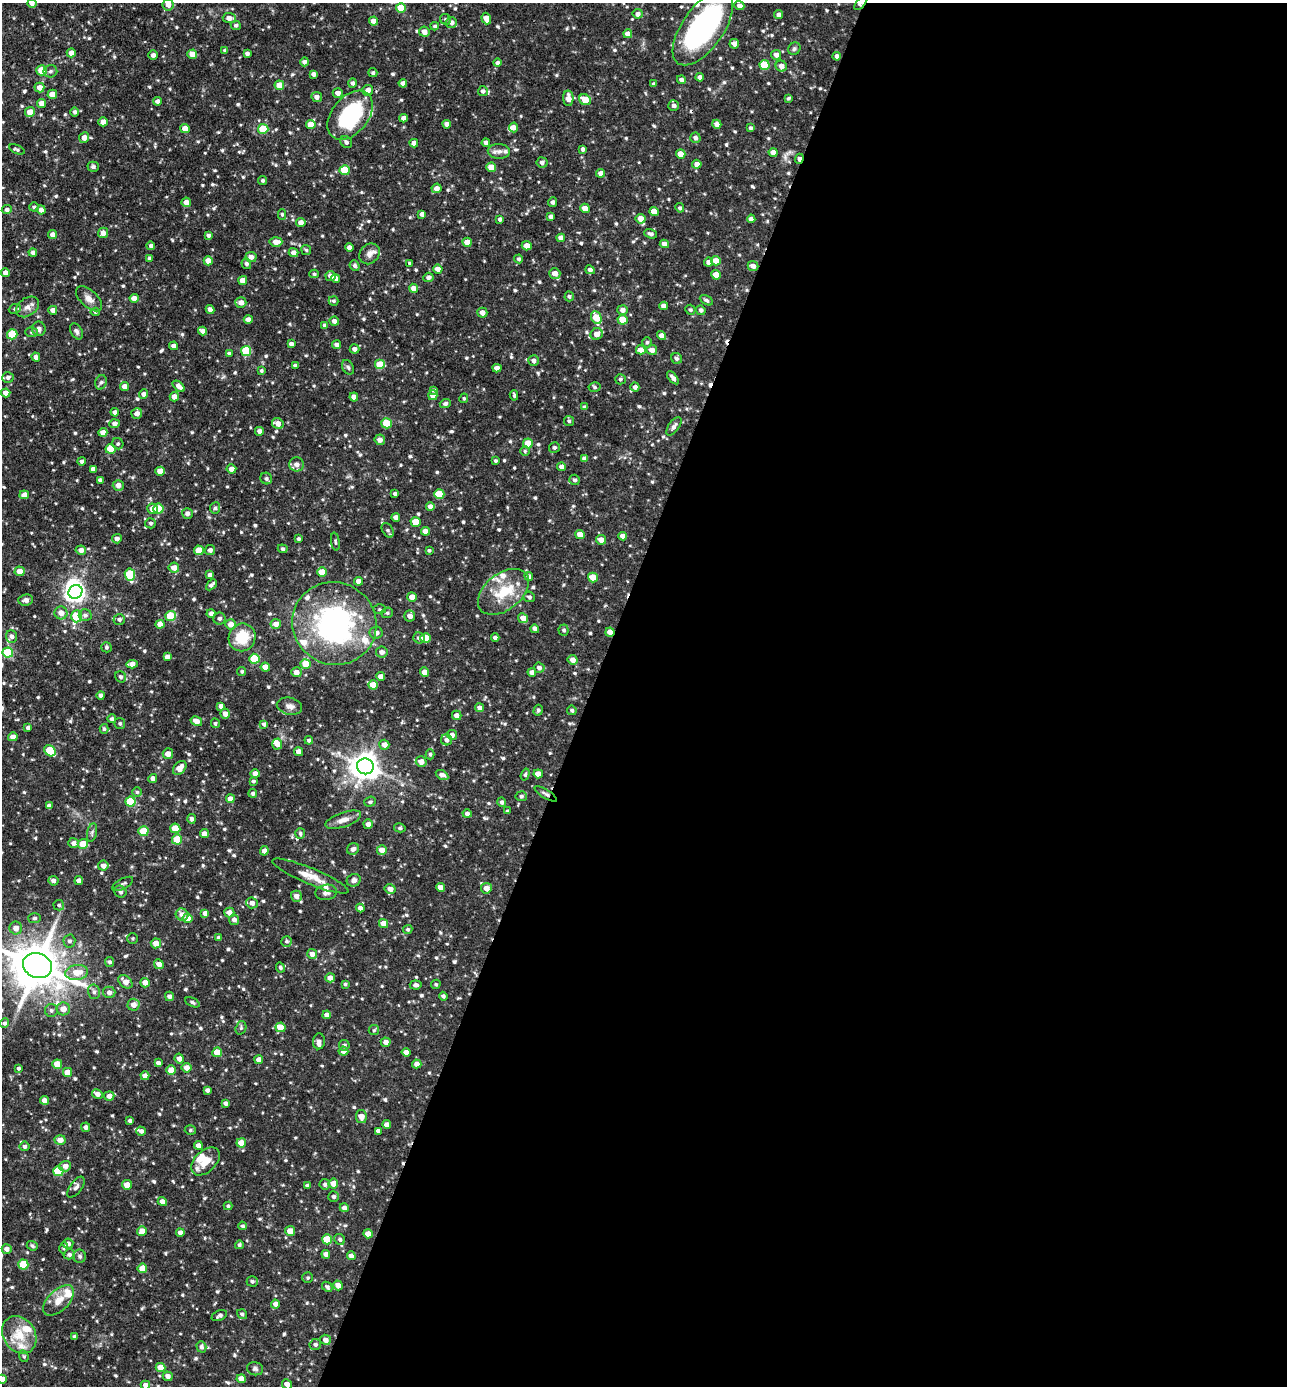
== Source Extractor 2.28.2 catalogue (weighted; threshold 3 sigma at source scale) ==
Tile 12 of 4 x 4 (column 4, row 3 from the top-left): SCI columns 4130-5414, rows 1385-2768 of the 5555 x 5535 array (HDU 1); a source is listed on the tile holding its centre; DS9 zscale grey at full resolution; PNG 1289 x 1388 px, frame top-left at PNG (2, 3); each listed source drawn as its Kron ellipse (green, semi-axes under 4 px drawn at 4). Shown black and unused: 54% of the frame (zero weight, under 3 of 4 exposures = <1% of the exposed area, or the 3 px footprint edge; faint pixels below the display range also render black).
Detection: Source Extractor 2.28.2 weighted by HDU 2 'WHT'; one run over the whole footprint, this tile lists its part. Background 0.0918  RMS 0.0046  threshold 0.0206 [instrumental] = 3 sigma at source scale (4.5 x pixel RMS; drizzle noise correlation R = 1.50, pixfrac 1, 0.05/0.05 arcsec/px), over >= 5 px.
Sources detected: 773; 5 inside a brighter object's white glare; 4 cosmic-ray / hot-pixel residue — neither listed nor drawn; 17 inside a brighter listed object's ellipse — not listed separately; of the other 747, all 500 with FLUX_AUTO >= 0.733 (the completeness limit of this list) listed and drawn (247 fainter detections not listed), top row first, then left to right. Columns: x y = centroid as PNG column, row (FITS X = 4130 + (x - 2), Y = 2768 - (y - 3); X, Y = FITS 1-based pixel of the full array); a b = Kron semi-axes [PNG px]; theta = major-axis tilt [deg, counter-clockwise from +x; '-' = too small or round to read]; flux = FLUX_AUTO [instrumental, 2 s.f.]
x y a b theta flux
32 3 5 4 - 1.2
861 3 9 4 51 1.5
168 5 6 5 - 2.5
739 6 5 4 - 2.3
401 8 5 5 - 12
638 14 5 5 - 1.9
779 15 4 4 - 2
229 18 6 5 - 2.7
486 18 6 4 -70 4
445 19 6 5 - 0.92
373 21 4 4 - 3.2
451 22 5 5 - 2.1
236 25 5 5 - 1.1
435 26 4 4 - 0.91
703 28 43 20 55 92
424 32 5 5 - 2.9
628 34 4 4 - 2.8
734 44 5 5 - 2.7
794 49 6 5 - 1
225 51 4 4 - 1.1
71 53 4 4 - 2.8
247 53 4 3 - 1.3
192 54 5 4 - 4.7
153 55 4 4 - 1.6
776 55 5 5 - 2.5
837 56 4 4 - 1.9
304 62 4 4 - 1.5
497 63 4 4 - 1.2
764 65 5 5 - 15
781 66 6 5 - 3.1
42 70 5 5 - 12
50 71 7 6 - 1.2
373 73 4 4 - 0.97
313 74 4 4 - 1.7
700 77 4 4 - 2.2
681 80 4 4 - 1.5
352 83 5 4 - 1.2
403 83 4 4 - 2.4
653 84 4 3 - 0.8
279 85 5 5 - 5.7
39 88 5 5 - 3.3
368 90 5 5 - 2.6
483 91 5 5 - 1.4
338 93 5 4 - 2.4
52 94 5 4 - 5.5
317 97 5 5 - 2.1
568 98 8 5 -89 3.9
789 98 4 3 - 0.75
585 100 6 5 - 6.8
157 101 4 4 - 1.6
42 103 4 4 - 3.3
674 105 5 5 - 1.6
30 112 5 4 - 5.4
75 112 5 4 - 1.1
350 115 28 18 51 41
404 118 4 4 - 2.7
103 122 4 4 - 3.5
447 124 4 4 - 2.2
717 124 5 4 - 3
311 125 5 4 - 7.1
513 127 5 4 - 2.7
750 128 4 3 - 0.95
185 129 5 4 - 3.9
263 129 5 5 - 17
84 137 5 5 - 2.8
695 138 5 5 - 1.5
346 142 6 5 - 1.3
414 143 4 4 - 3
486 143 4 4 - 2.2
17 149 8 4 -24 0.98
583 149 4 3 - 1.1
499 151 11 7 -4 2.4
773 152 4 4 - 3.5
681 154 5 4 - 5.2
799 159 5 3 - 2.5
542 162 5 5 - 1.7
697 164 5 4 - 2.6
93 167 6 5 - 1.3
491 167 5 4 - 5.8
345 170 5 5 - 14
601 173 4 4 - 2.4
263 180 4 4 - 0.9
436 188 5 5 - 2.5
186 202 5 5 - 3.7
552 202 5 4 - 1.3
34 207 5 4 - 0.83
585 208 5 4 - 3.5
680 208 5 4 - 0.87
7 210 5 4 - 1.4
41 210 4 4 - 2.5
654 212 4 4 - 5.2
282 214 5 4 - 0.82
422 214 4 4 - 2.3
551 217 4 4 - 2
500 219 3 3 - 1
640 219 5 5 - 4.1
751 219 4 4 - 2.3
301 222 5 4 - 2.5
103 233 5 4 - 2.8
650 234 6 4 -20 1.4
53 235 4 4 - 2.8
209 235 4 4 - 1
561 238 4 4 - 3.2
276 242 6 5 - 3.7
467 242 5 4 - 6.4
664 244 4 4 - 2.7
151 246 4 4 - 1.7
527 246 5 4 - 3.3
349 247 4 4 - 2.4
306 250 5 5 - 0.77
293 252 5 4 - 2.4
33 253 4 4 - 1.9
370 254 11 9 49 2.9
251 257 5 5 - 2.4
149 258 4 4 - 0.89
519 259 4 4 - 0.93
208 261 4 4 - 4.2
716 261 5 4 - 4.8
709 262 4 4 - 2.3
410 263 3 3 - 0.8
246 264 5 4 - 1.2
355 266 5 5 - 0.91
753 266 5 5 - 2.5
438 269 5 4 - 2.8
590 270 5 4 - 1.5
5 273 4 4 - 3.1
555 273 5 5 - 3.5
314 274 4 4 - 0.8
716 275 5 4 - 6.4
330 276 5 5 - 2.5
428 277 5 4 - 1.6
336 278 4 4 - 2.2
243 280 4 4 - 3.2
414 288 4 4 - 3
569 296 5 4 - 0.92
134 298 4 4 - 4.3
89 299 16 8 -43 3.1
706 300 7 4 -29 1
334 301 5 4 - 0.85
241 302 5 5 - 2.7
664 306 4 4 - 2.6
27 307 12 9 36 2.8
15 309 6 5 - 0.78
210 309 4 4 - 2.6
53 310 4 4 - 2.4
622 310 5 5 - 2.5
690 310 5 4 - 0.89
701 310 5 4 - 1.4
95 312 4 4 - 0.77
482 313 5 5 - 2.7
596 318 7 5 -66 10
248 319 4 4 - 2.6
622 320 5 4 - 7.8
334 321 5 4 - 2
325 325 4 4 - 1.5
39 329 7 6 - 1.5
76 331 9 5 -61 1.4
202 331 4 4 - 1.9
31 332 6 5 - 0.89
12 334 5 5 - 16
597 334 6 5 - 3.3
662 336 4 4 - 2.9
647 342 5 4 - 0.77
291 344 4 4 - 1.8
337 345 4 4 - 1.5
174 346 4 4 - 1.8
355 349 5 4 - 1.7
641 350 5 4 - 3.1
652 350 5 5 - 2.8
246 351 5 5 - 25
229 353 4 3 - 0.91
36 357 4 4 - 2
677 359 6 5 - 1.1
533 361 5 5 - 1.6
295 365 4 3 - 0.92
380 365 5 5 - 14
348 367 8 5 -58 1.1
497 368 4 4 - 2.5
261 371 4 4 - 0.8
8 377 6 5 - 1.6
673 378 8 4 -48 2.1
620 379 5 5 - 0.86
101 382 7 5 71 1.1
125 386 4 4 - 3
179 386 7 4 -40 2.6
595 387 6 4 -5 0.88
635 387 4 4 - 1.6
433 390 4 3 - 0.86
6 393 4 4 - 2.7
144 394 5 4 - 1.8
433 395 5 4 - 3.3
514 395 5 3 - 0.88
174 397 5 4 - 3.1
354 397 4 4 - 3.3
464 398 5 4 - 0.76
445 404 5 4 - 1
584 407 4 4 - 0.89
115 412 4 4 - 1.8
137 414 5 5 - 2.4
569 421 5 5 - 0.92
278 423 6 5 - 3
386 423 5 5 - 12
114 424 5 4 - 1.7
674 426 11 5 55 2
259 431 4 4 - 1.7
103 432 4 4 - 3.1
380 440 5 5 - 2.3
528 443 5 5 - 9.7
118 444 6 5 - 0.91
554 447 5 5 - 1.1
110 449 5 5 - 8.7
525 451 5 5 - 0.74
584 458 4 4 - 1.8
82 461 4 4 - 1.4
496 461 4 4 - 0.78
297 464 7 7 - 2.7
562 467 4 4 - 2.1
93 469 4 4 - 2.2
231 469 5 4 - 2.8
160 471 4 4 - 4.4
266 479 6 5 - 1.2
100 480 4 4 - 1.8
575 480 5 5 - 1.1
118 485 5 5 - 2.6
395 494 3 3 - 0.94
439 494 5 5 - 12
24 495 5 4 - 3.3
430 507 4 4 - 3
215 508 6 5 - 0.86
152 509 5 5 - 3.5
158 509 5 5 - 11
187 513 5 5 - 1.6
396 517 4 4 - 2.4
416 522 5 5 - 8.3
151 523 5 5 - 1
388 530 8 5 -58 1
425 531 4 4 - 3.3
580 534 5 4 - 5.2
623 536 4 4 - 2.8
117 539 5 4 - 1.9
298 539 3 3 - 0.98
601 540 5 4 - 3.4
335 542 9 4 -81 0.73
283 549 5 4 - 1.1
81 550 5 4 - 2.5
199 550 5 5 - 7.6
210 550 5 5 - 1.5
429 550 4 3 - 0.92
174 568 5 5 - 3.4
19 571 5 5 - 3.6
322 572 5 4 - 6
130 574 6 5 - 20
210 575 4 4 - 2.3
529 576 4 4 - 1.6
593 577 5 4 - 7.7
358 581 4 4 - 2.8
211 585 6 4 43 1.4
75 592 7 6 - 230
503 592 29 18 38 15
412 597 5 4 - 4.4
529 597 5 5 - 1.1
26 600 7 5 6 1.5
379 609 6 5 - 0.73
61 613 6 6 - 3.6
211 613 4 4 - 1.6
387 613 6 5 - 1
85 615 6 6 - 1.5
77 616 6 5 - 22
171 616 5 5 - 16
410 616 5 5 - 2.9
219 618 6 6 - 1.4
523 618 5 4 - 3.9
119 619 6 5 - 1.1
334 623 42 41 - 99
160 624 4 4 - 3.4
231 624 5 5 - 3.4
276 624 5 5 - 3.2
535 629 4 4 - 2.1
564 630 5 5 - 1
610 632 4 4 - 4
376 633 6 6 - 2.2
11 637 6 5 - 1.5
242 637 14 13 - 14
419 638 6 5 - 1.2
426 638 5 5 - 8.1
495 638 4 4 - 1.6
106 647 5 5 - 0.86
8 652 5 5 - 21
382 652 6 5 - 2.2
167 657 4 4 - 2.3
254 659 5 5 - 19
573 660 5 4 - 3
132 664 6 4 5 3.2
306 664 5 5 - 9.2
265 667 4 4 - 3.9
539 668 5 5 - 1.7
242 671 4 4 - 0.76
296 672 5 5 - 2.8
425 672 4 4 - 4
532 672 4 4 - 2.6
381 676 4 4 - 2.9
121 677 6 5 - 1.1
373 685 5 4 - 6.1
101 695 4 4 - 1.7
221 706 4 4 - 2.2
289 706 13 8 -13 2.6
480 708 4 4 - 2.6
538 710 5 4 - 0.97
572 710 5 4 - 0.96
225 714 5 4 - 2.9
457 715 5 4 - 2.8
112 719 4 4 - 1.2
196 721 6 4 -30 3.1
120 723 5 5 - 0.92
215 723 5 4 - 0.78
264 724 4 4 - 1
28 728 4 4 - 1.4
104 729 5 4 - 0.87
452 735 5 4 - 1.9
13 737 5 4 - 2.8
309 740 4 4 - 0.97
446 740 5 5 - 1.6
277 744 5 5 - 3.5
384 745 5 5 - 2.8
50 751 6 5 - 16
299 752 4 4 - 3.6
168 754 5 5 - 3.1
430 754 5 4 - 0.86
421 762 5 5 - 3.5
365 766 8 8 - 570
180 768 8 5 49 4.3
255 774 4 4 - 2.9
538 774 5 4 - 4.4
442 775 7 4 -31 2.3
525 775 6 4 73 0.83
153 778 4 4 - 2.4
253 781 3 3 - 0.83
137 792 5 5 - 0.77
253 793 4 4 - 1.1
546 794 13 4 -31 1.4
521 796 5 5 - 1.1
230 799 4 4 - 2.9
131 801 5 5 - 18
370 802 6 5 - 0.87
502 802 5 4 - 1.3
49 806 4 4 - 2.2
507 811 4 4 - 0.83
467 814 4 4 - 2
192 819 5 4 - 1.3
343 820 18 7 19 3.4
368 824 5 4 - 2.5
175 828 5 5 - 9.8
400 828 6 4 -13 0.73
143 831 5 5 - 13
92 832 9 5 79 1.1
300 833 5 5 - 1
204 834 4 4 - 3
177 839 5 5 - 9.3
74 843 5 5 - 1.8
83 844 5 5 - 6.4
353 849 6 5 - 1.7
382 850 5 5 - 4.3
264 851 5 4 - 2.3
103 866 5 5 - 2.4
310 876 41 8 -23 7.5
354 880 7 6 - 1.8
53 881 5 4 - 1.8
79 881 4 4 - 2.5
123 884 11 5 29 1.3
441 887 4 4 - 2.9
486 888 5 5 - 3.3
390 889 5 5 - 2.8
120 892 6 5 - 1.1
326 892 11 7 10 2
296 896 5 5 - 2.7
252 903 6 5 - 2.2
59 905 5 5 - 0.97
360 908 4 4 - 2.6
229 912 5 5 - 2.9
205 913 4 4 - 2.2
182 915 6 6 - 3.2
35 918 6 5 - 0.97
188 918 5 5 - 4.4
234 920 5 5 - 2
384 924 4 4 - 6
16 928 6 6 - 3.3
408 929 5 4 - 0.86
133 938 5 5 - 0.75
219 938 4 4 - 1.5
69 941 6 6 - 1.4
287 941 5 5 - 0.89
156 943 5 5 - 4.8
312 954 5 5 - 2.5
110 962 5 4 - 1.1
159 964 5 4 - 2.8
37 966 15 12 -23 2100
280 967 5 4 - 0.94
77 972 11 7 8 6
330 978 5 4 - 2.5
125 982 8 5 -42 3.3
145 983 5 4 - 3.3
345 984 4 3 - 0.78
436 984 5 4 - 0.75
416 985 6 4 -6 1.5
94 992 7 6 - 1.3
109 992 6 5 - 1.8
169 996 5 4 - 1.9
443 996 4 4 - 0.99
192 1002 8 4 -26 0.91
133 1005 6 6 - 3.3
63 1009 6 6 - 3.7
51 1010 6 6 - 1.2
327 1015 4 4 - 2.5
4 1023 5 4 - 1.1
280 1027 5 4 - 7.8
241 1028 7 5 71 0.86
374 1030 5 5 - 0.76
319 1041 8 6 83 2.1
386 1042 5 4 - 2.4
344 1045 5 5 - 1.2
343 1051 5 4 - 2.5
217 1052 5 4 - 9.3
406 1052 4 4 - 2.8
179 1059 5 4 - 2.6
259 1060 4 4 - 2.7
158 1063 4 4 - 1.6
57 1064 5 4 - 6.8
417 1064 5 4 - 2.6
18 1068 3 3 - 0.85
186 1068 5 5 - 3.1
171 1070 4 4 - 6.4
68 1072 4 4 - 6.1
145 1076 4 4 - 3
207 1090 4 4 - 1.4
97 1094 5 4 - 2.5
109 1096 5 4 - 2.7
44 1100 4 4 - 2.6
225 1103 4 4 - 1.4
361 1116 7 5 -80 3.8
130 1121 3 3 - 1.1
387 1124 4 4 - 2.4
86 1127 5 4 - 1.7
190 1130 5 4 - 0.76
141 1131 5 4 - 1.6
378 1131 4 4 - 1.7
60 1140 5 5 - 3.2
241 1143 5 4 - 6.9
198 1145 4 4 - 2.5
24 1146 5 5 - 1.3
205 1161 17 10 43 6.9
65 1166 6 5 - 2.9
58 1171 5 5 - 18
325 1184 5 5 - 1.2
333 1184 5 5 - 4.5
127 1185 5 4 - 5.4
307 1186 4 3 - 1.1
76 1187 12 6 53 1.8
333 1197 5 5 - 1.2
162 1202 5 4 - 2.6
228 1206 4 4 - 0.79
344 1208 4 4 - 2
242 1226 4 4 - 1
142 1231 5 4 - 3.5
290 1231 5 5 - 5.5
180 1233 4 4 - 2.3
368 1234 5 4 - 4.6
327 1239 5 5 - 12
340 1239 6 5 - 1.2
68 1244 5 5 - 1.8
239 1245 4 4 - 0.86
32 1246 5 4 - 1
64 1248 5 4 - 0.86
7 1249 5 5 - 2.1
69 1254 5 5 - 1.2
326 1254 4 4 - 2.6
80 1256 6 6 - 1.1
351 1256 4 4 - 2.8
23 1265 5 5 - 14
142 1268 5 5 - 7.2
308 1278 5 5 - 0.83
252 1281 5 5 - 1
338 1285 5 4 - 3.3
327 1287 6 4 -46 1.1
59 1300 19 10 44 5.5
275 1304 4 4 - 2.5
242 1314 5 4 - 1.1
219 1316 8 5 24 1.3
19 1335 20 16 -57 11
74 1336 3 3 - 0.81
325 1340 5 5 - 2.6
315 1344 6 5 - 1.2
201 1347 5 5 - 1.3
24 1356 6 4 -69 0.77
160 1367 5 4 - 6
255 1369 8 6 -17 1.2
168 1376 5 4 - 2.3
2 1379 5 4 - 4
241 1379 4 4 - 3.7
287 1384 5 4 - 2.9
145 1385 5 4 - 2.3
Overlapping masked pixels (flux is a lower limit): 5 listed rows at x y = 861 3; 799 159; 334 623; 610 632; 546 794
Isophote crosses this tile's border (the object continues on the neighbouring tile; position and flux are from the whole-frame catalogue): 8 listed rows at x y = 32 3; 861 3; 168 5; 703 28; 37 966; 2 1379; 287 1384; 145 1385